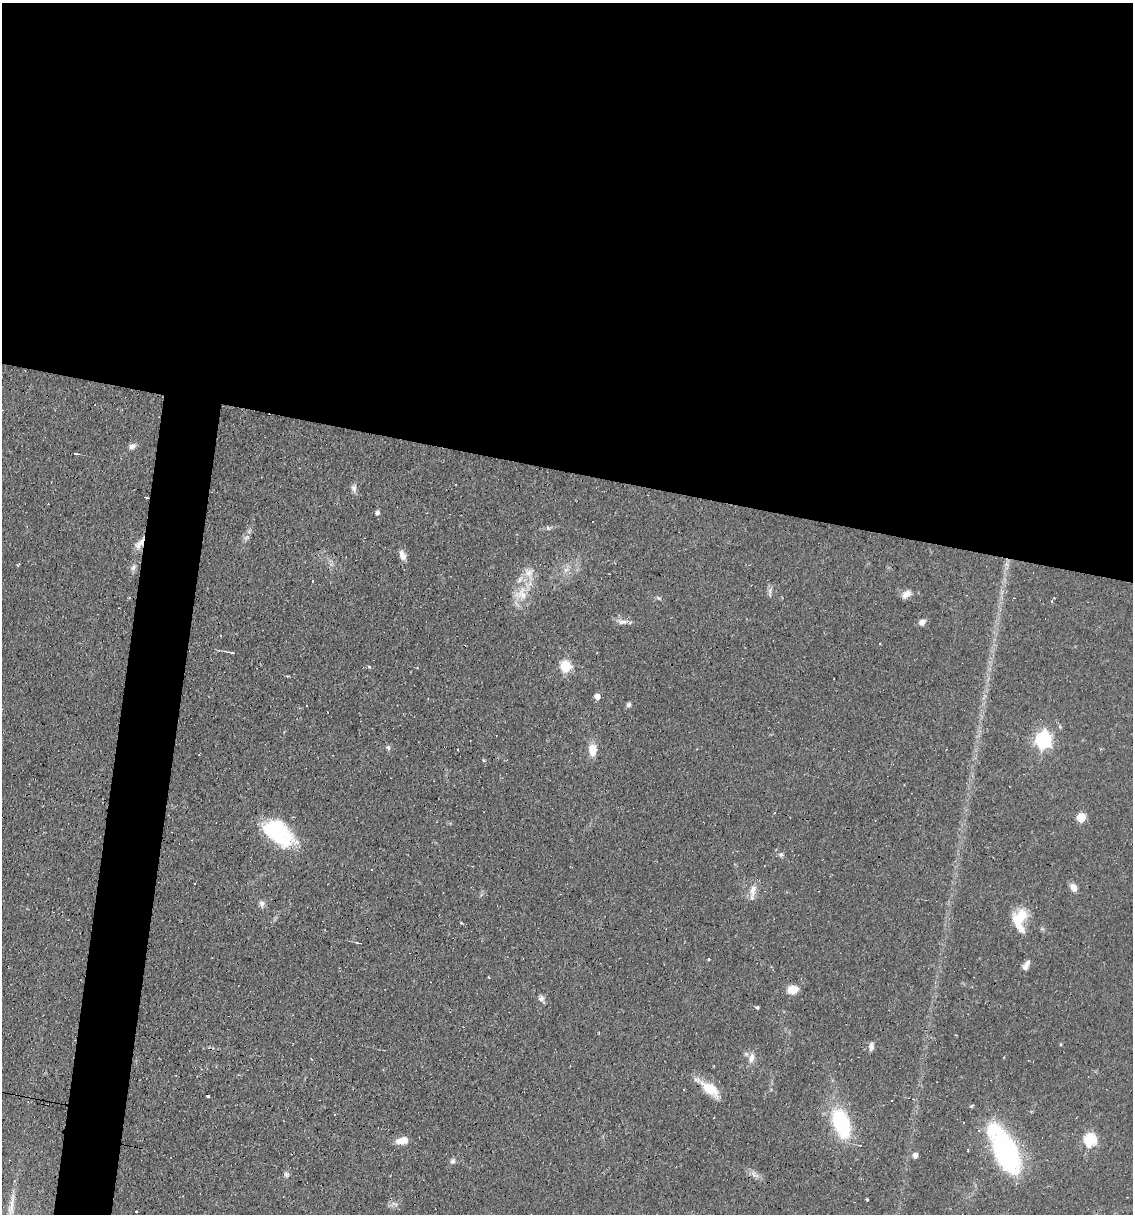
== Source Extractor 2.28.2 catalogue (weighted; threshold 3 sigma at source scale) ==
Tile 3 of 4 x 4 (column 3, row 1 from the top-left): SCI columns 2497-3627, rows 3637-4848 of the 4874 x 4848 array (HDU 1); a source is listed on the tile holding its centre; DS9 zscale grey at full resolution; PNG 1135 x 1216 px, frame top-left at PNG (2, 3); no overlay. Shown black and unused: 42% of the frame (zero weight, under 2 of 3 exposures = <1% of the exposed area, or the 3 px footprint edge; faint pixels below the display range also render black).
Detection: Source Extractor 2.28.2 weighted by HDU 2 'WHT'; one run over the whole footprint, this tile lists its part. Background 0.0644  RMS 0.0052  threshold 0.0234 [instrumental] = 3 sigma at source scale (4.5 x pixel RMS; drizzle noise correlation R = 1.50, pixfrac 1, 0.05/0.05 arcsec/px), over >= 5 px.
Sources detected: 73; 13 cosmic-ray / hot-pixel residue — not listed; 1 inside a brighter listed object's ellipse — not listed separately; the other 59 listed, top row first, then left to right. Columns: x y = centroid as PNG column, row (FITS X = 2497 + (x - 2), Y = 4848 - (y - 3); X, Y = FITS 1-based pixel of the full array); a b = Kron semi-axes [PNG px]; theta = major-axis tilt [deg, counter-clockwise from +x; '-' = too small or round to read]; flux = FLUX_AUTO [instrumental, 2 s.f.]
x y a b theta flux
132 446 9 6 22 2.1
75 453 4 2 - 0.69
354 489 11 7 90 2
146 497 3 2 - 0.59
377 512 6 4 83 1.6
548 528 6 5 - 0.93
246 538 7 5 45 1.3
140 543 18 7 50 3.9
402 555 12 6 -72 3.6
18 565 4 2 - 0.61
133 567 9 6 41 1.7
566 570 7 6 - 1.9
529 573 19 14 -71 7.4
770 592 13 4 -88 1.6
522 594 20 10 -79 8.4
906 594 13 8 32 3.5
658 598 8 3 -32 0.81
624 622 12 6 12 2.4
922 622 7 6 - 2.9
880 644 3 2 - 0.61
232 653 7 3 -11 1.2
369 666 4 3 - 1.2
565 666 6 6 - 46
287 676 3 2 - 1
597 696 5 5 - 3.2
629 705 6 5 - 1.3
1043 740 7 6 - 170
388 747 7 5 -74 1.1
592 750 12 8 -88 8
1081 817 6 5 - 23
278 833 36 20 -36 42
781 854 7 5 63 1.1
1073 887 9 7 -60 3.7
753 891 21 7 81 4.6
262 903 8 7 - 1.8
1020 917 20 14 41 14
462 923 3 3 - 2.3
359 943 8 3 -9 0.89
708 959 3 3 - 0.86
1026 965 13 6 58 3
489 977 3 2 - 0.82
792 989 11 9 13 6.6
541 998 8 7 - 2
757 1008 5 4 - 0.68
1061 1044 4 3 - 0.5
871 1047 9 6 89 2.4
751 1058 15 7 76 3.7
710 1089 29 13 -38 11
841 1123 26 14 -70 47
1090 1140 7 6 - 65
402 1141 14 8 14 5.9
968 1150 3 2 - 0.69
1005 1150 47 19 -63 100
915 1155 5 4 - 3.1
453 1161 8 6 60 1.4
286 1174 7 5 -15 1.3
755 1175 14 7 -39 2.9
867 1199 3 2 - 0.49
394 1204 11 4 -22 1.5
Overlapping masked pixels (flux is a lower limit): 1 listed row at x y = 140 543